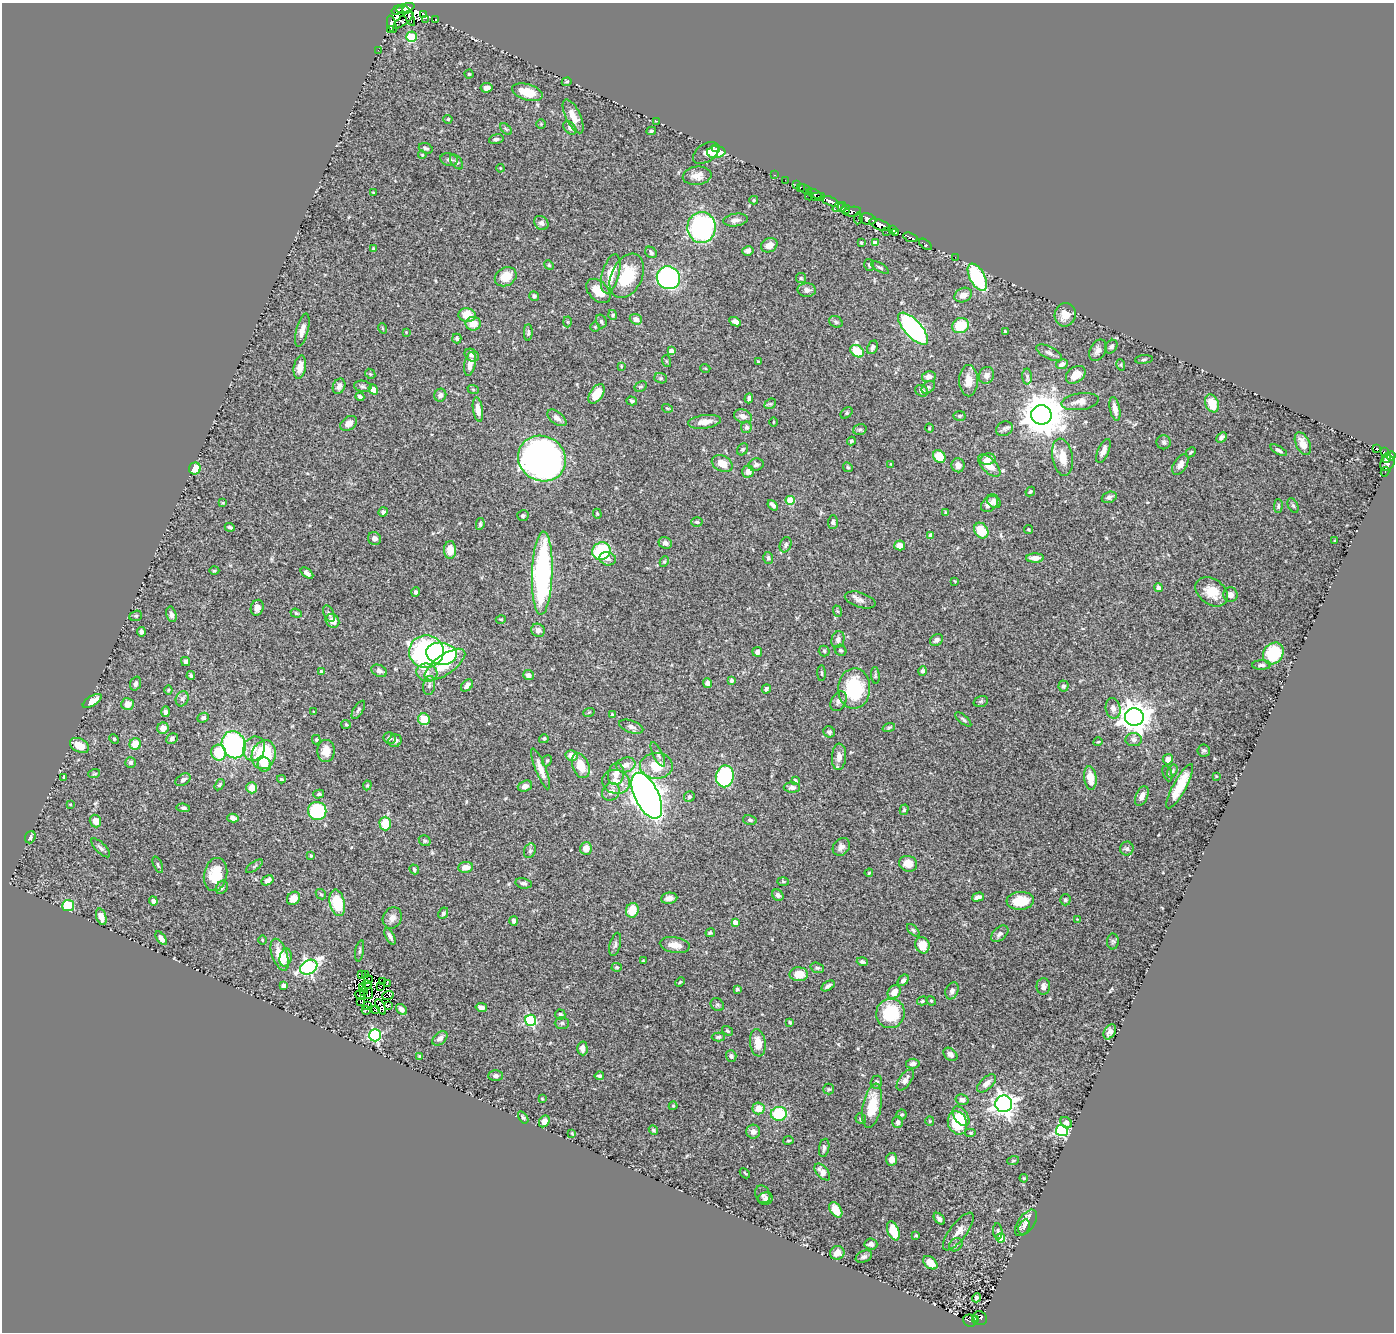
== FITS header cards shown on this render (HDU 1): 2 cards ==
NAXIS1  =                 1392
NAXIS2  =                 1330

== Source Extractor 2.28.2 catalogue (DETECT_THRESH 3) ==
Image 1392 x 1330 px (HDU 1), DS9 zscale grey, 1 PNG px = 1 image px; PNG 1396 x 1334 px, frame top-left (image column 1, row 1330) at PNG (2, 3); each listed source drawn as its Kron ellipse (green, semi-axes under 4 px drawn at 4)
Background 0.449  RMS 0.021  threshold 0.064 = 3 sigma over >= 5 px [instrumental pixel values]
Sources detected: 503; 15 with non-positive FLUX_AUTO (blend fragments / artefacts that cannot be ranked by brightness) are neither listed nor drawn; the other 488 listed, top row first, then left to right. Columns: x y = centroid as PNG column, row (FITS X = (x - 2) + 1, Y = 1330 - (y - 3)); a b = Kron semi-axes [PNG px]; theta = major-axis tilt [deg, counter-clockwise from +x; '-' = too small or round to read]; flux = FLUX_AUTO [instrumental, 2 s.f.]
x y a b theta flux
405 8 9 4 15 400
397 10 6 4 19 120
424 14 3 2 - 50
409 16 11 3 -64 110
425 19 4 2 - 1.6
435 19 3 3 - 77
403 20 12 4 38 160
392 24 9 4 -74 190
390 30 3 2 - 99
411 37 5 5 - 83
378 50 3 2 - 1.7
469 74 4 4 - 1.7
567 82 5 4 - 1.7
486 88 6 4 8 8.2
527 92 16 8 -17 29
573 116 18 7 -64 17
448 119 4 4 - 1.4
657 121 2 2 - 5.2
541 124 4 4 - 1.6
570 128 8 5 -47 4.1
506 129 7 4 -45 2.1
651 131 5 3 - 2.1
496 139 7 5 14 3.8
426 148 7 5 -20 3.1
716 148 3 3 - 5.7
716 152 9 6 4 29
706 153 14 9 32 10
422 155 4 3 - 1.2
449 159 9 6 -11 4.6
456 162 8 5 -52 3.5
500 168 4 3 - 1
774 175 3 2 - 15
697 176 14 9 6 13
785 180 2 2 - 6.6
796 185 3 2 - 19
800 187 3 3 - 29
805 190 7 3 -33 33
373 193 3 3 - 1.4
814 194 8 3 -22 55
809 196 4 3 - 16
818 197 7 4 6 260
754 200 4 4 - 1.9
830 201 9 3 -23 610
838 207 6 3 38 78
842 207 5 3 - 82
846 210 5 4 - 140
853 212 8 5 9 220
858 218 6 2 83 25
868 219 8 5 -12 330
735 220 12 6 8 6.3
541 223 8 6 -45 4.5
880 225 11 5 -22 770
702 227 15 14 - 240
892 229 4 3 - 120
887 232 2 2 - 23
896 233 4 2 - 130
910 237 8 3 -19 130
861 243 4 3 - 1.8
875 243 4 4 - 12
925 244 7 3 -38 34
769 245 8 7 - 9.8
374 249 4 4 - 3.4
748 251 6 5 - 4.9
651 252 6 5 - 3.7
955 257 2 2 - 1.1
549 265 5 4 - 1.8
869 265 6 5 - 2.4
880 267 10 3 -30 2.8
611 274 20 8 75 29
627 276 23 15 65 59
506 277 11 9 30 23
977 277 15 7 -61 110
668 278 12 11 - 330
801 278 5 5 - 2.1
807 290 9 7 -2 6.2
598 291 14 9 -45 24
963 295 9 7 27 11
534 296 5 4 - 2.9
467 315 9 7 -13 23
613 315 5 4 - 2.5
1065 315 12 10 79 17
636 319 6 5 - 7
601 321 7 5 -74 2.9
567 322 5 3 - 1.4
735 322 6 4 -26 5.8
836 322 7 5 -29 2.8
473 324 7 7 - 16
961 326 9 7 22 39
595 327 5 5 - 1.7
382 328 5 3 - 1.3
913 329 20 8 -48 310
302 330 17 6 75 11
406 332 3 3 - 0.95
1005 332 3 3 - 2.7
528 333 8 4 89 2.9
457 338 5 4 - 2.6
872 347 7 5 65 4.6
1111 347 7 5 54 4.1
1098 350 11 7 63 7.5
671 351 4 4 - 6.9
857 351 7 5 -35 38
1049 353 14 6 -26 6
472 355 7 6 - 4.1
1144 359 9 3 5 2.2
666 361 6 4 -71 1.6
758 362 3 3 - 1.6
470 364 12 5 78 11
1062 364 6 5 - 5.9
1121 365 6 3 -73 1.8
621 366 3 3 - 1.1
300 367 12 6 80 13
705 368 5 3 - 1.2
370 374 5 4 - 1.7
986 375 8 7 - 6.2
1076 375 11 7 37 18
1027 376 8 4 -90 3.3
929 377 7 5 9 7.9
661 378 6 5 - 2.4
968 381 15 9 -90 14
339 386 8 6 65 5.7
363 386 9 5 -10 3.7
641 387 7 5 31 2.2
928 387 8 5 41 2.9
373 389 5 4 - 11
473 389 6 3 -19 1.6
922 391 7 5 -29 6.1
596 394 11 6 56 25
440 395 6 6 - 5.5
360 397 5 4 - 3.7
749 398 5 3 - 3.9
632 401 5 4 - 2.2
1080 402 19 8 8 12
1212 403 9 6 -66 29
770 404 6 4 40 2.2
667 408 5 3 - 1.3
478 409 12 5 -81 12
1115 409 12 5 -78 10
847 413 7 5 41 2.2
1041 415 10 9 - 5000
743 416 9 6 -19 7.5
960 416 6 5 - 2.4
557 418 11 6 -37 8.4
704 422 16 6 8 13
773 422 5 3 - 1.3
349 423 9 6 35 9.1
746 427 6 5 - 3.3
929 428 4 3 - 1.1
1004 429 8 7 - 4.2
860 430 7 5 16 3
1221 437 6 4 45 4.9
851 441 4 4 - 2.2
1164 442 7 7 - 3.4
1303 444 12 7 -63 11
743 449 6 5 - 2.3
1377 449 3 2 - 35
1279 450 9 4 -30 3.4
1103 451 13 5 66 9.1
1191 452 6 4 45 2.1
1384 452 4 2 - 11
1391 456 5 4 - 260
939 457 7 5 -50 29
1062 457 19 10 -80 24
542 458 24 22 -30 1100
1387 458 5 4 - 200
988 459 8 5 10 6.8
1387 463 8 6 58 170
722 464 11 7 -26 20
891 464 2 2 - 0.88
1180 464 11 6 58 6.5
756 465 8 6 16 3.7
958 465 7 6 - 8.1
989 465 14 7 -44 20
848 467 5 4 - 2.1
195 469 6 6 - 18
748 472 6 6 - 9.7
1385 472 4 2 - 12
1030 491 5 3 - 1.8
1109 497 7 5 20 3.9
790 500 4 4 - 39
994 501 8 6 -47 6.2
223 503 4 3 - 1.4
989 504 9 7 41 11
773 505 6 3 -49 4.6
1293 505 7 5 -62 2.2
1278 506 7 4 90 2.3
383 512 5 4 - 3
946 513 4 3 - 1.9
597 514 5 4 - 1.7
523 516 5 5 - 2.5
697 522 5 4 - 2.1
833 522 7 5 89 3.1
480 524 6 4 81 2.2
230 527 5 3 - 2.8
1028 529 4 3 - 1.4
981 531 8 6 -58 28
931 535 4 4 - 4
374 538 7 6 - 6.1
1335 541 3 2 - 1.5
665 543 7 5 -23 5.4
786 545 8 5 69 3.6
900 545 5 5 - 10
450 550 9 6 87 17
601 551 9 8 - 110
768 558 6 5 - 2.8
1035 558 9 4 2 9.4
608 559 8 6 -17 6.1
664 561 5 4 - 1.8
214 571 5 3 - 1.5
307 573 7 4 -39 5.3
542 573 41 10 88 300
955 581 3 3 - 1.1
1159 588 4 4 - 6
416 592 5 4 - 2.6
1212 592 18 12 -37 28
1230 595 7 7 - 7.3
860 600 16 7 -18 7.1
257 608 8 6 73 8.1
837 611 6 4 -69 1.8
296 613 6 4 -20 2
171 614 8 5 -77 5.6
329 614 9 5 -66 4
136 616 6 5 - 2.2
501 619 5 3 - 1.4
332 621 7 6 - 13
538 630 7 6 - 6.6
141 632 5 4 - 4.9
838 639 8 6 76 5.1
936 640 7 5 36 4.9
840 650 6 5 - 2.8
824 651 5 5 - 2.2
426 652 17 16 - 270
757 652 5 5 - 4.7
1273 653 12 9 53 56
441 654 15 11 -9 150
185 662 4 4 - 3.6
445 665 24 9 35 45
1262 665 9 5 1 3.8
379 671 8 5 -26 5.4
922 671 5 4 - 3.1
321 672 4 3 - 4.3
427 672 10 9 - 12
821 673 8 3 -89 1.9
528 675 5 5 - 5.4
875 675 8 3 -85 2
191 676 4 3 - 2.2
731 680 4 3 - 3.5
135 683 7 5 70 4.3
708 683 5 4 - 6
467 685 7 5 45 6.4
429 686 10 6 82 4.9
1063 686 5 5 - 3.4
766 689 5 4 - 3
854 689 20 16 86 86
168 690 4 4 - 1.4
182 699 8 6 66 4.3
92 701 11 5 31 12
838 701 11 7 60 5.7
981 701 7 5 19 2.4
127 704 6 6 - 12
1113 708 10 7 -78 7.6
358 710 10 4 58 3.3
165 712 5 4 - 4.2
314 712 3 3 - 1.4
589 712 6 3 20 1.6
612 714 3 3 - 1.6
1134 717 9 9 - 2000
203 718 6 4 24 3.5
424 719 6 6 - 29
963 719 10 3 -40 2.5
346 724 5 4 - 1.6
631 727 12 6 -19 5.1
889 727 6 4 19 2.3
163 728 6 5 - 12
829 732 6 5 - 3.5
172 738 6 5 - 3.3
390 738 6 5 - 3.9
114 739 5 4 - 1.5
544 739 5 4 - 2.2
316 740 5 4 - 1.7
1134 740 8 6 -4 5
395 741 7 6 - 4.1
1098 742 4 3 - 1.2
135 744 6 5 - 23
80 745 10 6 -27 16
234 745 14 11 -68 210
254 748 12 10 61 15
1204 750 6 6 - 2.8
326 751 11 8 86 17
219 753 8 7 - 46
658 754 13 5 -64 4.7
264 755 15 11 71 110
572 755 6 5 - 11
839 757 13 7 86 9.5
1168 759 5 5 - 7
547 761 6 4 67 2
131 762 5 5 - 2.7
264 765 7 6 - 10
626 765 10 7 16 8.8
581 766 13 8 -68 26
656 766 16 13 -1 32
541 769 22 5 -68 12
1172 771 7 4 60 2.2
94 774 6 3 18 1.6
616 774 11 8 80 9.6
1167 774 8 2 -69 1.6
725 776 11 9 79 170
1216 776 3 2 - 1
64 777 3 2 - 1.4
1090 778 12 6 -83 19
281 779 4 3 - 1.7
183 780 8 5 34 4.9
795 780 4 3 - 1.7
616 782 14 12 -16 18
220 785 6 4 55 1.8
367 785 5 4 - 1.5
525 786 7 5 20 5.9
1180 786 25 6 61 29
792 787 8 5 -1 4.1
252 788 5 5 - 16
611 792 9 8 - 8.6
319 794 5 4 - 2.1
647 796 25 12 -64 1300
689 796 5 5 - 3.1
1142 796 10 6 66 8.7
70 804 4 2 - 1.1
183 808 7 4 -7 2.7
904 810 5 4 - 2.5
317 811 9 9 - 120
233 818 6 4 -14 5.6
750 820 7 5 -13 2.9
95 821 6 5 - 11
385 824 7 6 - 32
30 837 6 5 - 4.9
425 841 6 5 - 2.3
841 847 9 7 50 6.7
101 848 12 5 -45 4.7
586 848 6 6 - 12
1127 849 7 6 - 3.8
530 851 7 5 69 3.1
311 856 3 3 - 1.7
908 864 9 7 -19 14
158 865 9 3 -66 2.2
254 866 10 2 36 1.7
466 867 7 5 7 11
414 869 5 4 - 2.7
869 873 4 3 - 1.3
215 874 17 11 78 33
267 880 6 4 30 7.1
783 881 5 3 - 1.6
523 883 8 5 -11 3.9
222 887 7 5 57 2.8
321 894 6 4 -43 1.6
778 895 6 5 - 4.3
978 897 6 4 16 5.8
294 898 7 6 - 15
669 898 8 5 8 7.8
1065 900 5 5 - 3
153 901 4 4 - 3.9
1020 901 14 9 5 36
337 903 13 7 -77 51
68 905 6 5 - 51
632 910 7 6 - 24
443 913 6 4 63 2.4
101 917 8 5 -72 11
392 918 11 9 64 9.4
1077 919 3 3 - 1
514 921 5 4 - 4
735 922 4 4 - 8.3
913 930 8 4 -45 2.4
710 933 5 4 - 2.5
1000 934 10 6 42 5.9
390 936 9 4 -64 5
161 938 8 4 -54 5.8
262 940 4 3 - 1.2
1113 941 8 6 -89 2.7
615 944 12 5 75 4.1
675 945 15 8 -10 13
922 945 8 7 - 17
360 951 10 3 80 2.6
280 955 16 7 -71 29
286 958 9 6 77 9.3
643 961 3 2 - 0.99
862 962 5 4 - 3.3
309 967 9 6 33 330
617 967 5 4 - 1.6
817 968 7 5 -20 2.5
362 974 2 2 - 3.6
799 974 9 7 0 21
365 975 3 2 - 2.2
368 979 4 2 - 1.7
903 980 6 4 49 4.1
383 981 4 2 - 3.9
680 982 5 3 - 1.5
387 983 4 2 - 1.8
367 984 5 2 - 1.8
284 985 4 4 - 5.6
381 986 3 2 - 1.2
828 986 7 4 33 3.9
1043 986 8 7 - 6.8
363 988 3 3 - 2.1
737 989 3 3 - 2.9
952 991 9 6 68 5
363 992 2 2 - 0.88
894 992 7 6 - 13
369 994 5 2 - 1.2
360 995 5 2 - 3.5
388 996 6 2 19 1.6
922 1001 5 4 - 2.2
931 1001 5 4 - 1.8
360 1002 2 2 - 1.2
367 1005 3 2 - 2.6
717 1005 7 6 - 2.9
389 1006 3 2 - 7.9
381 1007 8 3 -63 1.4
481 1007 6 4 -9 5.2
376 1009 2 2 - 0.79
401 1009 6 4 -41 5.6
366 1010 4 2 - 2.1
890 1013 15 14 - 63
560 1014 5 5 - 2.8
531 1020 5 5 - 150
562 1023 7 6 - 2.9
790 1023 3 3 - 1.9
727 1031 6 4 -39 2.1
1110 1032 8 5 60 5.9
375 1035 6 6 - 200
718 1037 6 4 1 2.3
440 1038 9 6 40 6.7
758 1043 13 8 -82 18
582 1048 7 5 -87 7.6
950 1054 8 5 -40 5.7
420 1056 4 4 - 2.3
731 1056 5 5 - 3.7
913 1064 7 5 10 5.3
495 1076 7 5 1 4.6
599 1076 5 3 - 2.6
905 1080 12 6 55 6.8
876 1082 7 5 69 3.2
986 1083 11 6 42 8.8
829 1089 5 5 - 2
542 1099 4 4 - 1.2
962 1100 6 5 - 5.1
1004 1104 8 8 - 830
673 1106 4 4 - 1.5
872 1106 22 9 78 43
758 1108 6 6 - 18
779 1114 8 7 - 61
902 1114 5 5 - 2.4
961 1116 11 6 -53 18
523 1117 7 4 -55 2.2
861 1119 5 5 - 2.3
544 1121 6 5 - 7.4
930 1121 5 4 - 1.4
898 1122 6 5 - 4.2
957 1123 12 9 -69 69
1066 1123 6 5 - 5.6
653 1130 5 4 - 2.3
1062 1130 6 5 - 250
753 1132 7 7 - 6.9
572 1133 3 3 - 1.2
970 1133 6 4 0 2.2
788 1140 5 2 - 1.3
824 1148 9 5 79 4.1
892 1159 6 5 - 11
1013 1161 6 3 20 1.8
822 1172 10 6 -49 8.7
745 1173 6 2 -45 1.1
1024 1178 4 3 - 1.3
763 1194 9 7 -64 4.9
765 1199 7 6 - 4.8
836 1210 8 5 -56 19
939 1219 7 4 -49 4.5
1026 1223 15 8 54 9.2
1024 1227 8 5 72 3.2
893 1231 10 5 -69 41
998 1231 8 4 -85 2.5
958 1232 23 8 52 14
916 1235 3 3 - 1.8
1001 1238 4 4 - 37
871 1244 6 5 - 5
956 1245 7 6 - 3.2
837 1253 7 6 - 11
864 1257 8 5 24 3.8
930 1263 8 5 -40 22
977 1298 5 4 - 3.2
980 1318 7 6 - 110
975 1319 4 3 - 53
970 1320 7 6 - 97
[15 non-positive-flux detections neither listed nor drawn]